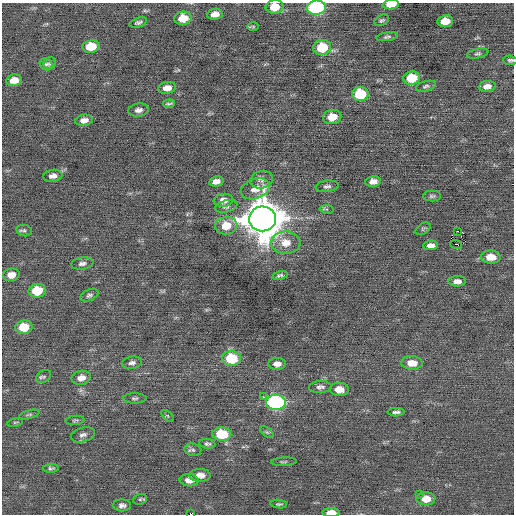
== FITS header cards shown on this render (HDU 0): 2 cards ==
NAXIS1  =                  512 / Axis length
NAXIS2  =                  512 / Axis length

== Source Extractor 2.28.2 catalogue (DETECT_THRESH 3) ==
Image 512 x 512 px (HDU 0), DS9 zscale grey, 1 PNG px = 1 image px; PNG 516 x 516 px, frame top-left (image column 1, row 512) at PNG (2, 3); each listed source drawn as its Kron ellipse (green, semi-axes under 4 px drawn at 4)
Background -0.0115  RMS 0.71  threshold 2.13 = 3 sigma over >= 5 px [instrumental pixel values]
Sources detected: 84; all 84 listed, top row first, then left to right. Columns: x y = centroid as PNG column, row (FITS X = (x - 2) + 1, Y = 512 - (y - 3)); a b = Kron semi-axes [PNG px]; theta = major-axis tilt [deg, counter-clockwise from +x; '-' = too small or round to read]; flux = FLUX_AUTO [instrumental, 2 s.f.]
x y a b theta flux
391 5 8 4 5 910
275 7 9 7 8 860
316 8 9 7 5 6300
215 14 8 5 8 300
183 18 8 6 7 810
382 20 8 5 27 92
445 21 8 6 8 690
138 22 9 4 16 110
253 26 6 4 0 49
387 37 11 4 7 95
91 46 8 6 9 1200
322 47 9 7 10 1800
478 54 11 4 11 100
510 60 7 4 -5 99
50 63 6 5 - 95
46 64 6 6 - 94
412 78 8 6 12 1400
14 80 8 5 11 450
426 86 10 5 15 110
487 86 8 5 8 290
167 88 9 6 10 370
360 94 8 7 - 2200
169 104 6 2 7 79
138 110 10 6 10 190
332 117 9 7 11 740
84 120 9 5 9 240
53 176 10 6 8 240
261 180 11 8 13 230
216 181 7 5 12 270
373 181 8 5 9 280
327 186 11 5 8 150
255 189 15 10 19 460
432 196 9 5 0 96
224 200 10 6 7 350
226 206 11 6 14 140
327 209 7 4 -8 74
263 219 13 12 - 150000
226 226 11 9 9 840
423 229 8 5 34 81
24 231 8 5 -10 100
458 231 2 2 - 11000
286 243 15 11 -2 670
456 244 6 2 -19 650
431 245 7 5 4 220
491 257 10 6 -2 650
82 263 11 6 8 170
11 275 8 6 10 360
280 275 8 4 15 100
457 281 9 5 -1 220
37 291 8 7 - 1300
89 295 9 5 21 120
24 327 8 6 8 1200
232 358 9 7 2 2100
132 363 10 6 7 160
412 363 10 7 -4 540
277 364 9 6 3 310
44 377 8 6 34 92
81 378 10 7 12 340
320 387 11 6 3 160
339 389 9 6 -4 480
263 397 3 2 - 110
135 398 12 5 0 100
276 402 10 7 -2 10000
396 412 8 3 1 140
29 415 10 3 15 92
168 416 7 4 -43 76
75 420 9 4 3 84
15 422 8 3 13 58
267 432 8 4 -36 85
222 434 9 7 -1 1900
83 435 12 7 15 210
207 444 8 5 -6 110
193 450 8 6 -14 120
284 462 13 3 2 70
51 468 8 4 2 100
200 475 10 6 0 360
189 480 9 6 -4 320
419 494 2 2 - 320
140 499 7 5 20 83
426 499 9 6 -2 600
279 504 8 3 -5 74
122 505 9 6 -1 180
331 513 9 4 1 480
191 514 2 2 - 600
At the frame edge (FLAGS 8, measured only in part): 6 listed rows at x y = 391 5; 275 7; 316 8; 510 60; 331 513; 191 514